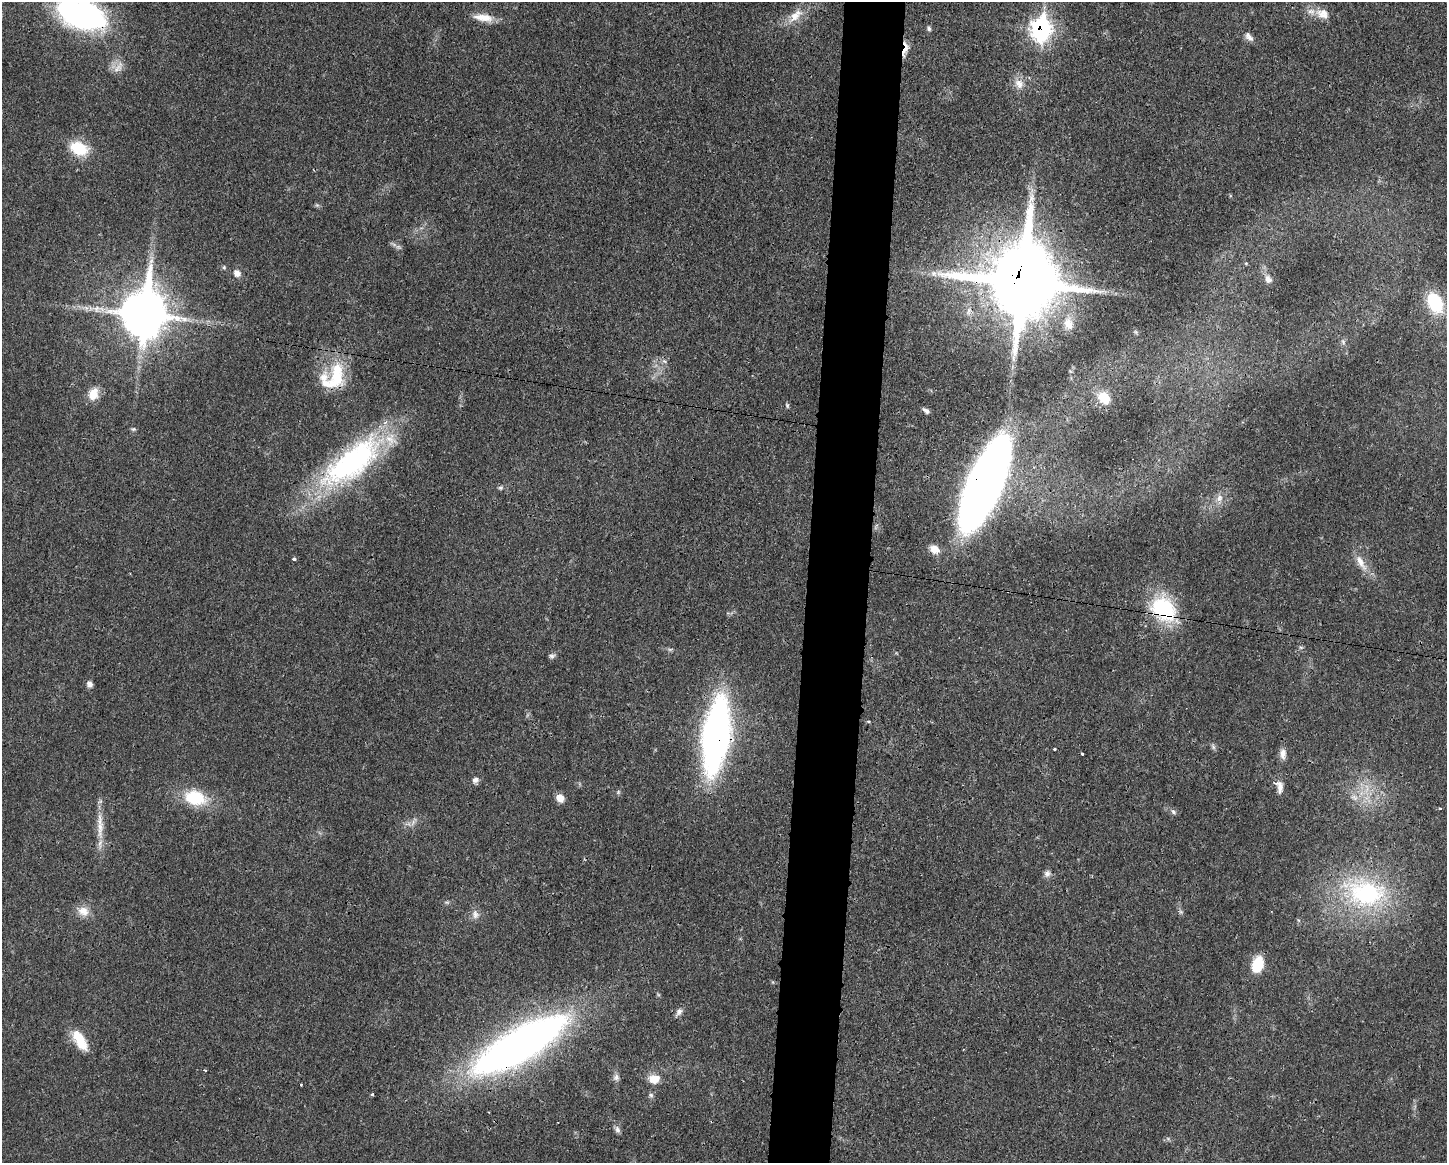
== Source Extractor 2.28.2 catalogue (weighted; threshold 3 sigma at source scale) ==
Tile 5 of 3 x 4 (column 2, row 2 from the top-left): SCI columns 1556-3000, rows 2330-3490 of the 4670 x 4657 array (HDU 1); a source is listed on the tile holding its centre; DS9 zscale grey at full resolution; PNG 1449 x 1165 px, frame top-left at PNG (2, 2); no overlay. Shown black and unused: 4% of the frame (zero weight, under 3 of 4 exposures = <1% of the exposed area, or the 3 px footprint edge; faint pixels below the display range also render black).
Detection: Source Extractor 2.28.2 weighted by HDU 2 'WHT'; one run over the whole footprint, this tile lists its part. Background 0.0206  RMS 0.0023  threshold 0.0102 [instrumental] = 3 sigma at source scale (4.5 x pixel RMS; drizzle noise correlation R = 1.50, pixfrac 1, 0.05/0.05 arcsec/px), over >= 5 px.
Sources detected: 74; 1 too faint to see at this stretch — not listed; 3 inside a brighter listed object's ellipse — not listed separately; the other 70 listed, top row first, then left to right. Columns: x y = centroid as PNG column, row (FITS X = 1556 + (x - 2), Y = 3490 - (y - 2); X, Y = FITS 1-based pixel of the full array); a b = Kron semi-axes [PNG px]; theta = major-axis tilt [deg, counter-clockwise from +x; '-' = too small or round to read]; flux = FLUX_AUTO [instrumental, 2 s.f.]
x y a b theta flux
82 14 47 27 -23 62
1323 14 19 14 -24 3
795 16 25 11 44 3.8
483 17 26 9 -8 3.3
929 29 6 6 - 0.52
1041 30 12 10 79 71
1249 37 14 8 -50 1.2
905 49 19 6 78 2.6
118 67 20 8 52 1.9
1019 84 15 11 -54 2.3
79 148 21 14 -24 8
317 205 5 5 - 0.36
224 267 5 5 - 0.33
237 273 9 8 - 1.5
934 274 9 8 - 1.1
1268 279 11 8 -56 1.4
1022 282 24 21 90 2700
1435 303 21 14 -64 12
144 314 17 14 83 820
1068 323 19 13 -79 3.3
1343 342 8 6 -70 0.58
664 361 6 4 -42 0.5
336 376 38 20 83 11
93 394 16 11 70 3.1
1104 398 14 11 -42 5.4
787 405 6 4 -79 0.36
926 411 8 4 -34 0.74
133 429 7 5 1 0.39
352 462 87 33 38 51
984 484 68 21 66 320
501 488 8 5 -6 0.48
1219 498 11 9 60 1.5
934 549 11 9 -26 2.4
294 559 4 3 - 0.56
1361 562 25 9 -60 2.9
1163 609 36 27 -47 17
1301 647 6 4 18 0.34
552 656 8 6 9 0.62
89 684 8 7 - 0.96
868 721 3 3 - 0.36
716 736 47 16 82 150
1213 747 9 5 -63 0.53
1054 749 3 3 - 0.87
1082 754 3 3 - 0.37
1283 754 15 8 89 1.5
475 780 8 7 - 0.93
1280 787 17 7 90 1.6
195 798 28 18 -13 9.5
560 798 8 7 - 2.3
1354 798 11 5 -19 1
1440 808 3 3 - 0.29
1173 812 8 5 -47 0.59
413 822 10 4 60 0.73
100 828 29 9 88 3.7
1047 873 9 8 - 0.93
1365 893 61 40 -11 32
83 911 16 13 -17 2.6
475 915 12 8 -85 1.3
1257 965 17 12 72 6.1
679 1012 12 7 55 0.99
80 1040 27 11 -60 5.6
520 1045 91 26 30 170
205 1070 3 3 - 0.42
616 1077 9 8 - 0.87
654 1079 15 12 6 2.7
301 1084 2 2 - 0.2
372 1095 3 3 - 0.56
651 1095 7 5 -3 0.5
489 1112 3 2 - 0.18
617 1129 10 6 -59 0.8
Overlapping masked pixels (flux is a lower limit): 10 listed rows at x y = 82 14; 1041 30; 905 49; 1022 282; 336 376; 352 462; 984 484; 1163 609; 716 736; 520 1045
Isophote crosses this tile's border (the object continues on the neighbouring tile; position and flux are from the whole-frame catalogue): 1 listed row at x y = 82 14